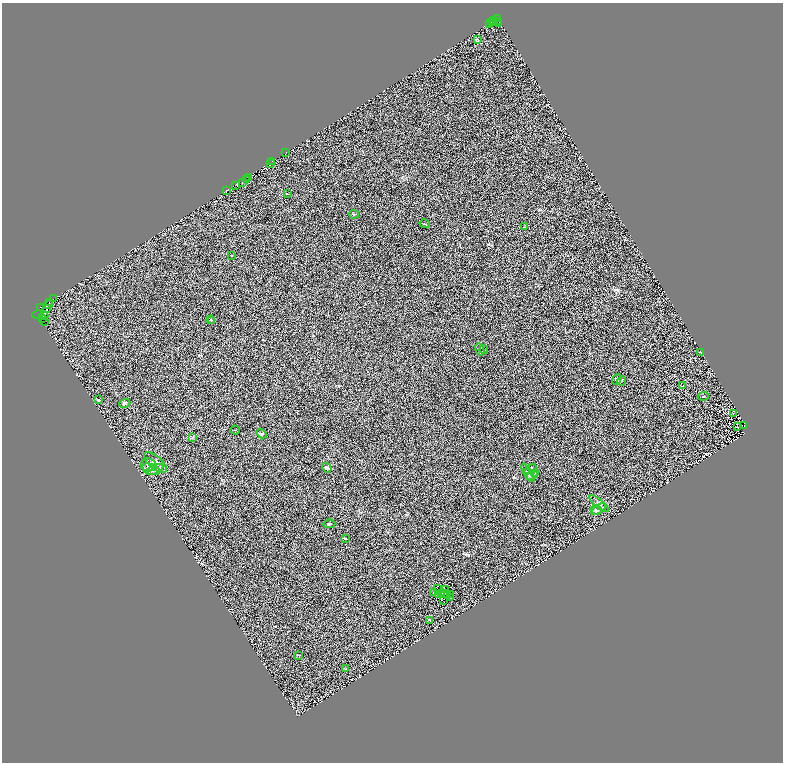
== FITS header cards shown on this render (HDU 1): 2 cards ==
NAXIS1  =                 1562
NAXIS2  =                 1520

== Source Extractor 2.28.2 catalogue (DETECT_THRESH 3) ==
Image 1562 x 1520 px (HDU 1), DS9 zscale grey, zoomed out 1/2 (1 PNG px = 2 x 2 image px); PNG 785 x 764 px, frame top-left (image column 2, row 1519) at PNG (2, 3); each listed source drawn as its Kron ellipse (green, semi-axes under 4 px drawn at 4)
Background 0.302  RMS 0.32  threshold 0.955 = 3 sigma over >= 5 px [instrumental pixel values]
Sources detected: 111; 37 cannot appear on this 1/2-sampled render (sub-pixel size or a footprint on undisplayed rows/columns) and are neither listed nor drawn; the other 74 listed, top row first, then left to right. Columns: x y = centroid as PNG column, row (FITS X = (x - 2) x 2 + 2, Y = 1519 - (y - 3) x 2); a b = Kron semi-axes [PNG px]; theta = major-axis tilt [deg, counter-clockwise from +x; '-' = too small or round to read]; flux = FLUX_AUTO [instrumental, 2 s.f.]
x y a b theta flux
497 18 3 2 - 1800
493 21 2 1 - 280
491 22 2 1 - 120
498 22 3 1 - 110
489 23 2 1 - 52
499 23 2 1 - 86
478 40 3 3 - 36
286 152 2 1 - 52
272 162 2 1 - 55
270 163 3 1 - 130
248 178 2 1 - 350
247 180 3 1 - 53
243 183 2 1 - 66
235 185 2 2 - 490
226 191 3 1 - 19
287 194 3 1 - 22
354 214 5 1 - 30
425 224 5 2 - 37
524 227 3 2 - 35
232 255 3 2 - 21
53 299 2 1 - 91
49 302 2 1 - 1300
48 305 2 2 - 3000
40 307 2 1 - 1400
46 309 2 1 - 860
38 314 6 2 14 1800
44 316 4 1 - 460
43 319 4 1 - 2400
210 319 3 3 - 40
212 320 3 2 - 26
44 321 3 1 - 270
480 349 6 3 -68 82
484 350 4 2 - 40
700 352 3 2 - 37
617 379 5 3 - 61
622 381 5 3 - 60
683 386 3 2 - 21
703 396 6 2 3 38
98 400 3 2 - 63
125 403 6 4 21 92
733 414 3 2 - 21
744 425 3 2 - 12
737 427 2 1 - 13
235 430 5 2 - 38
262 434 5 2 - 48
193 437 3 2 - 42
155 462 14 6 -41 320
148 465 7 6 - 210
327 468 5 4 - 100
151 469 9 5 -20 200
155 469 9 3 26 160
530 469 6 3 32 84
533 471 6 2 -71 71
528 473 10 2 -59 90
532 475 7 2 38 67
599 504 12 3 -40 130
599 509 8 2 34 110
596 510 6 3 -13 86
329 524 6 3 7 63
346 539 3 2 - 23
438 588 3 2 - 110
445 590 2 1 - 29
433 592 3 1 - 24
438 594 3 1 - 18
441 594 2 1 - 26
443 594 2 1 - 7.8
446 594 3 2 - 15
450 594 3 2 - 14
448 596 3 1 - 23
451 597 2 2 - 44
444 600 2 1 - 21
429 620 3 2 - 33
299 655 3 2 - 24
346 669 3 2 - 33
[37 sub-pixel or undisplayed-footprint detections neither listed nor drawn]